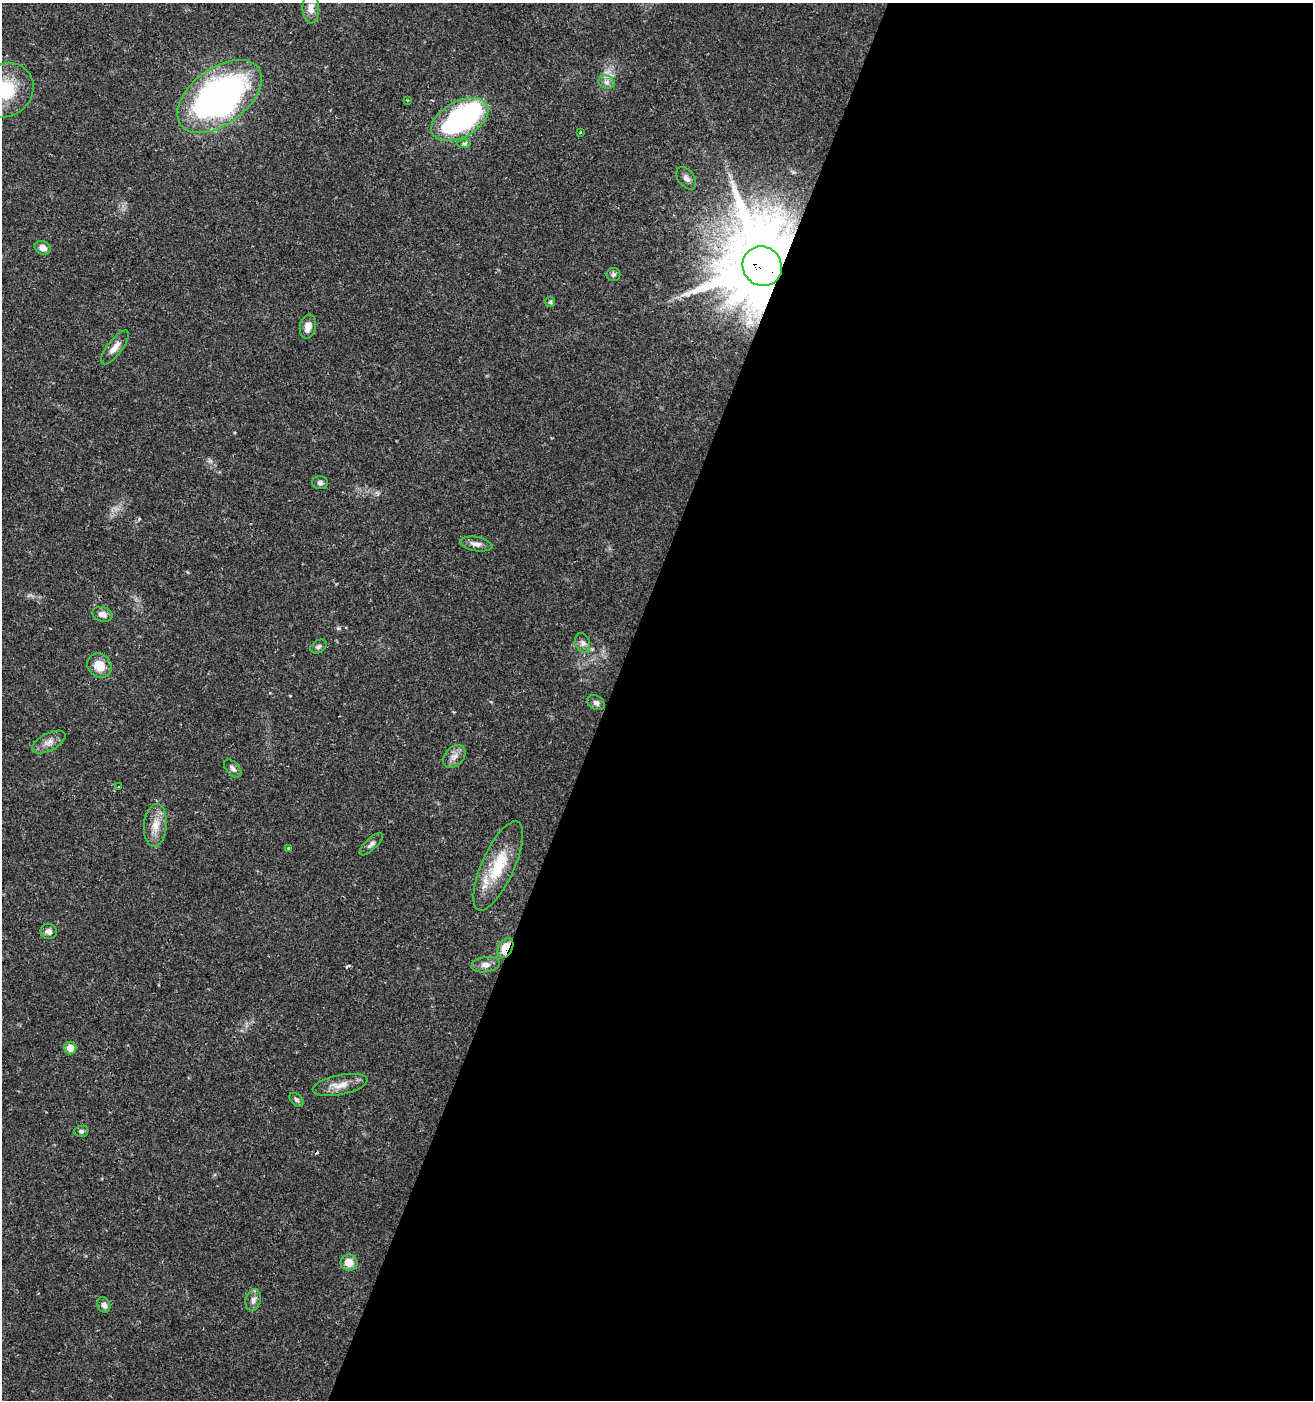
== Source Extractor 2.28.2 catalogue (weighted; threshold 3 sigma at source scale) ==
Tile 12 of 4 x 4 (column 4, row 3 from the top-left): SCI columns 4215-5525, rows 1404-2801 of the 5735 x 5611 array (HDU 1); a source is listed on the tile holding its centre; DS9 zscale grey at full resolution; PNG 1315 x 1402 px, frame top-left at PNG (2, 3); each listed source drawn as its Kron ellipse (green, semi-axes under 4 px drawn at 4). Shown black and unused: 54% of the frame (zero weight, under 2 of 3 exposures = <1% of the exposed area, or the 3 px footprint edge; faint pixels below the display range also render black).
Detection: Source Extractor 2.28.2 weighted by HDU 2 'WHT'; one run over the whole footprint, this tile lists its part. Background 0.0352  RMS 0.0032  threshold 0.0142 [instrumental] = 3 sigma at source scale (4.5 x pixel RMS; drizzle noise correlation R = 1.50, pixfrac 1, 0.0396/0.0396 arcsec/px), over >= 5 px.
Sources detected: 42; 1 inside a brighter object's white glare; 1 cosmic-ray / hot-pixel residue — neither listed nor drawn; the other 40 listed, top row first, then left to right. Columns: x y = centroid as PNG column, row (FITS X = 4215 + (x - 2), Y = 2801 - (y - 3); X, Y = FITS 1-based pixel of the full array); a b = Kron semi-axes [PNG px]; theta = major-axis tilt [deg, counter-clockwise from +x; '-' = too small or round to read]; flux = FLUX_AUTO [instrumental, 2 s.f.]
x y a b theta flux
311 8 15 8 -89 2.4
607 82 8 6 -20 1.2
6 90 29 25 42 16
219 96 48 28 37 120
407 100 3 2 - 0.28
460 119 31 18 28 58
580 132 3 2 - 0.24
464 143 7 4 0 0.59
686 178 13 8 -53 1.7
43 248 8 6 -27 2.2
762 266 20 19 - 4100
613 274 7 6 - 0.77
550 302 5 5 - 0.51
308 327 12 8 78 2.7
115 347 20 7 52 2.6
320 483 8 6 0 0.97
476 544 16 7 -9 1.9
103 614 10 7 -15 1.9
583 643 10 7 -72 1.2
318 647 9 6 32 0.75
99 666 13 11 -45 4.7
596 703 9 7 -32 1.1
49 742 18 8 27 2.5
454 756 13 9 47 2.2
233 768 11 6 -47 1.1
119 787 3 2 - 0.35
155 825 21 11 85 4.4
371 844 15 5 44 1.1
288 848 3 3 - 0.39
498 866 48 16 66 14
49 931 8 7 - 1.4
505 948 10 7 62 9.9
486 965 14 7 7 1.8
70 1048 6 6 - 3
340 1085 28 10 11 4.2
296 1100 8 5 -39 0.82
81 1131 7 5 2 0.79
349 1263 8 8 - 3.6
253 1300 11 7 75 1.5
104 1305 8 6 -66 1.6
Overlapping masked pixels (flux is a lower limit): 2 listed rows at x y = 762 266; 505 948
Isophote crosses this tile's border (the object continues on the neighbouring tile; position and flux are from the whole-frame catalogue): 1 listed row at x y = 6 90